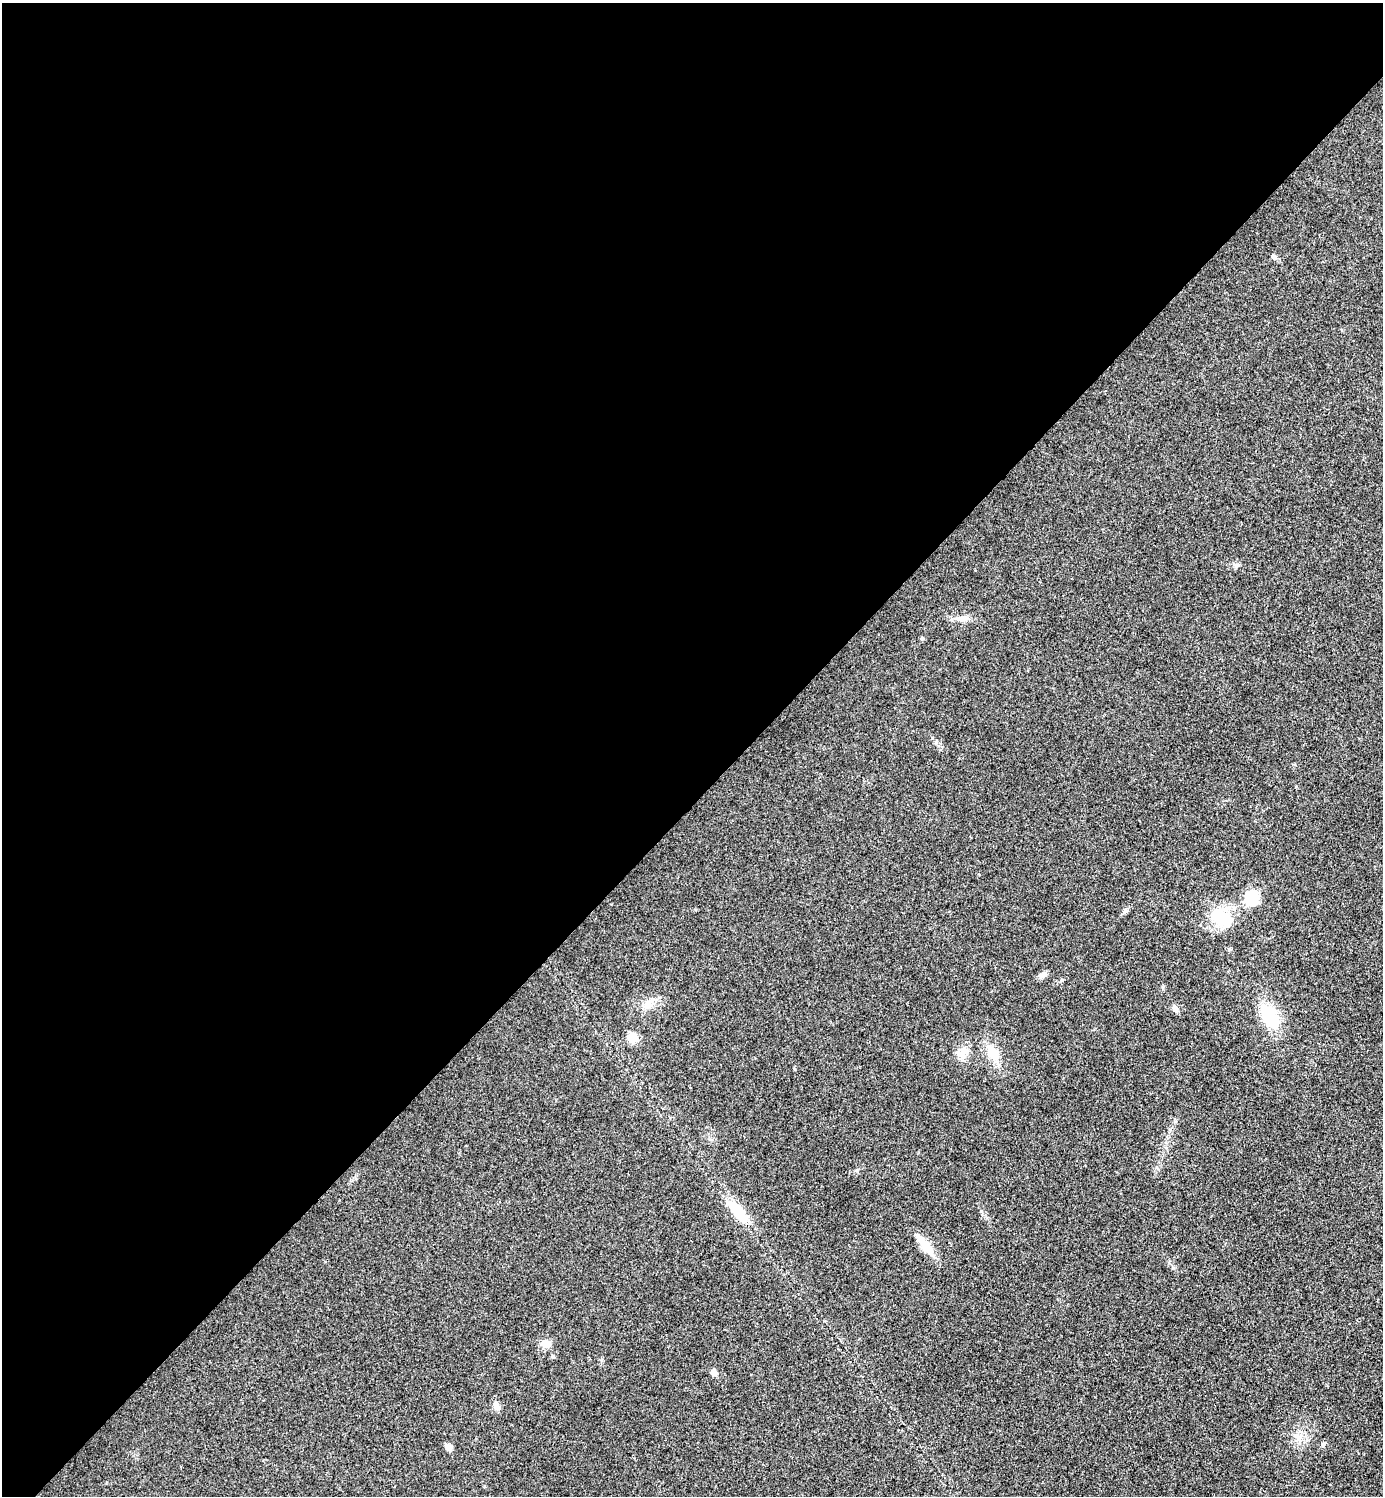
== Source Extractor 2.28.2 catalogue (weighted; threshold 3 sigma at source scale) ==
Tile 2 of 4 x 4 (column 2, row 1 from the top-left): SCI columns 1540-2920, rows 4488-5981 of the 5984 x 5984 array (HDU 1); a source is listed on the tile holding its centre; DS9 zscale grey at full resolution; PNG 1385 x 1498 px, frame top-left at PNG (2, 3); no overlay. Shown black and unused: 54% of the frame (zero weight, under 3 of 4 exposures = <1% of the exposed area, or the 3 px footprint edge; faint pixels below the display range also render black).
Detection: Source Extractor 2.28.2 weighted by HDU 2 'WHT'; one run over the whole footprint, this tile lists its part. Background 0.0208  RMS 0.0056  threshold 0.0253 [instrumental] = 3 sigma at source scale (4.5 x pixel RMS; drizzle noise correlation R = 1.50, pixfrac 1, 0.05/0.05 arcsec/px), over >= 5 px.
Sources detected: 21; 1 inside a brighter object's white glare — not listed; the other 20 listed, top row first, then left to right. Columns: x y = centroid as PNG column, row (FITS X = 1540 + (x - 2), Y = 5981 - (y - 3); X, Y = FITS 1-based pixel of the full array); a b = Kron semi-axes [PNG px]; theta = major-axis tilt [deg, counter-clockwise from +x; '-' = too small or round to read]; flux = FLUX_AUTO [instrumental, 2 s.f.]
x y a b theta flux
1274 256 9 5 -35 1.5
1237 565 7 4 19 1.1
962 619 18 7 6 4.1
922 638 6 5 - 0.75
1252 898 8 8 - 34
1222 917 34 21 -53 19
1043 975 13 6 30 2.2
647 1005 14 9 83 4.3
1175 1009 9 7 -85 1.8
1269 1016 31 16 -61 24
633 1038 11 10 - 6.7
962 1052 19 12 16 5.8
992 1053 22 12 -65 10
738 1212 30 13 -49 17
925 1246 27 9 -51 12
546 1344 11 9 -13 5
714 1373 9 7 -45 2.3
496 1406 12 7 -48 2.8
1299 1437 13 11 -2 5.4
449 1447 8 7 - 2.7
Unlisted compact peaks at least as high as the median listed source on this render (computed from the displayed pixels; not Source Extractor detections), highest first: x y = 1323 1445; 857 1170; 981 1211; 1062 980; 936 742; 1173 1268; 553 1356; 794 1069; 611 904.